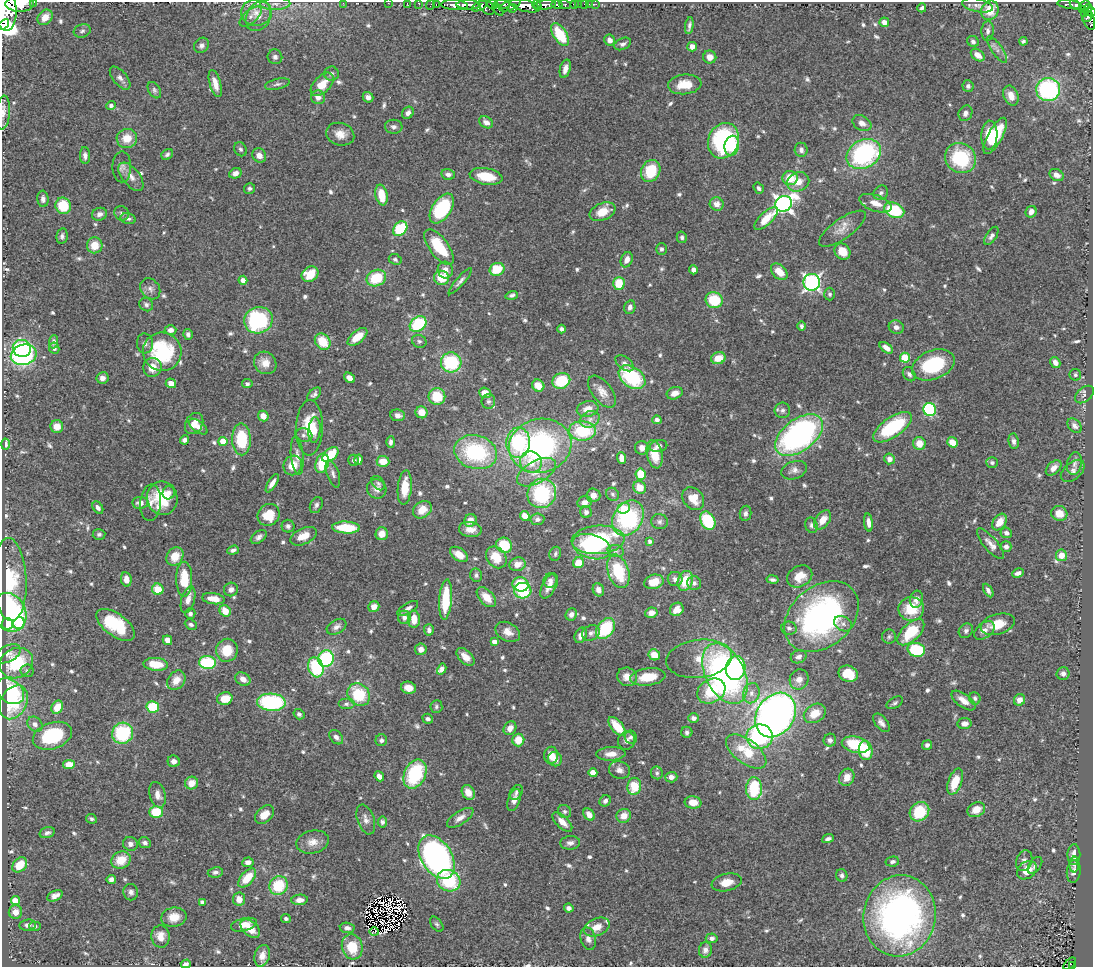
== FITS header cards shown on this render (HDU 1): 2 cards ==
NAXIS1  =                 1091
NAXIS2  =                  965

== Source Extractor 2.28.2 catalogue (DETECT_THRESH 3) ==
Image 1091 x 965 px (HDU 1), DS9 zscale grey, 1 PNG px = 1 image px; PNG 1095 x 969 px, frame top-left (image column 1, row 965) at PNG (2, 2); each listed source drawn as its Kron ellipse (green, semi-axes under 4 px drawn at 4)
Background 0.625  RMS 0.023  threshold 0.0695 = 3 sigma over >= 5 px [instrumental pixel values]
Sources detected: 710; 10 with non-positive FLUX_AUTO (blend fragments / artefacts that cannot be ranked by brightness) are neither listed nor drawn; of the other 700, the 500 brightest by FLUX_AUTO listed and drawn (200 fainter detections omitted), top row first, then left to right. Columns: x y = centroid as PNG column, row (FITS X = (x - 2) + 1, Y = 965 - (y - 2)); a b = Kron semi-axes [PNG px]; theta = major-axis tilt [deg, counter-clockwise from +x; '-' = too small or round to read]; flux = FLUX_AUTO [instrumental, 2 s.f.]
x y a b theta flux
34 2 3 2 - 35
343 3 2 2 - 71
388 3 2 2 - 8.4
407 3 2 2 - 7.7
419 3 3 3 - 25
19 4 14 7 -1 1700
275 4 15 6 2 9.4
502 4 8 3 -5 210
565 4 6 3 -21 97
575 4 4 3 - 33
579 4 2 2 - 8.4
584 4 2 2 - 7
589 4 2 2 - 4.7
596 4 3 2 - 4.7
1070 4 12 3 -8 190
431 5 5 2 - 22
436 5 3 2 - 17
455 5 13 5 -3 740
468 5 12 5 -1 920
493 5 5 4 - 310
510 5 11 5 22 460
537 5 5 3 - 360
545 5 11 4 7 720
557 5 6 4 -17 230
978 5 16 6 -12 7.8
1075 5 6 3 -38 170
1085 5 6 3 21 230
480 6 8 4 26 280
525 6 15 6 -14 1600
487 7 9 6 -47 240
513 8 4 4 - 140
922 8 4 4 - 3.7
1088 8 4 4 - 160
498 9 7 2 -50 76
5 10 21 11 -86 3300
990 10 10 8 65 30
1082 10 4 3 - 47
1091 12 4 3 - 150
256 13 15 13 -4 23
1084 14 4 3 - 29
259 16 16 12 60 21
45 17 8 6 48 11
251 17 13 6 41 8.5
1088 17 6 3 49 190
1089 21 9 5 -75 220
884 22 5 4 - 10
4 24 6 2 38 220
689 26 8 3 81 4.4
82 31 8 6 19 4.2
988 31 10 6 86 5.8
560 35 13 6 -57 69
610 40 5 5 - 9.3
973 41 6 5 - 4.9
1023 41 4 4 - 3.8
623 44 9 5 24 5.2
201 45 8 7 - 6.4
692 47 5 4 - 11
997 50 16 5 -55 7.6
978 55 8 5 -38 14
275 57 7 7 - 5.7
710 57 6 6 - 13
565 69 9 5 74 11
331 73 7 7 - 4.6
120 78 14 7 -50 8.2
215 84 14 5 -74 16
277 84 13 5 12 5.3
322 84 14 8 46 29
685 84 17 10 6 29
968 86 5 5 - 4.3
154 90 9 6 -59 4.1
1048 90 12 11 - 220
1011 96 10 7 -68 16
318 97 7 7 - 10
368 97 5 5 - 7.3
111 106 5 4 - 4.9
3 113 17 7 84 10
408 113 6 5 - 6.8
965 113 8 6 62 6.8
486 122 7 5 -30 8.8
862 123 10 7 -31 11
394 127 9 7 -7 6
340 134 14 11 -16 17
989 135 14 8 89 33
995 136 20 7 61 56
127 138 10 9 - 24
723 141 18 15 67 190
732 146 10 7 80 38
241 149 7 6 - 4.1
801 150 7 6 - 6.1
167 154 6 5 - 4.2
864 154 18 14 29 230
259 155 7 6 - 11
85 156 8 5 -87 6.1
961 158 16 14 -35 100
122 167 15 9 -90 9
651 171 11 9 64 58
235 173 6 5 - 9.1
448 174 7 5 -12 6.1
1057 175 7 5 -31 10
486 176 16 8 -10 38
131 177 17 8 -51 14
790 178 7 7 - 32
798 182 11 9 21 18
249 188 5 5 - 3.8
759 188 6 4 -55 4.9
881 193 8 7 - 5.3
382 195 10 6 -79 35
43 199 8 5 -86 5.9
875 203 17 8 -19 19
717 204 7 6 - 12
783 204 9 7 29 740
63 206 8 7 - 47
442 209 17 9 56 130
894 210 10 7 -23 89
603 212 13 8 22 26
1031 212 6 5 - 11
122 213 7 7 - 4.4
99 214 7 6 - 6.6
128 218 8 5 -14 4.9
766 218 15 6 43 28
400 229 8 6 49 80
842 229 28 10 35 18
62 236 8 5 80 4.4
991 236 10 5 57 5.6
682 237 6 5 - 3.7
95 245 8 8 - 25
439 247 21 9 -54 62
661 249 6 5 - 4.7
842 251 8 7 - 25
395 259 6 5 - 3.7
627 260 8 5 69 9.8
497 269 7 6 - 44
445 270 8 7 - 12
693 270 4 4 - 6.8
779 272 10 6 -45 21
310 274 9 7 33 36
376 278 10 8 25 57
442 278 7 7 - 35
243 280 4 4 - 12
460 281 17 4 49 5.9
812 282 8 8 - 400
619 283 6 5 - 40
150 289 11 9 -51 8.2
830 294 6 5 - 3.6
512 295 6 4 18 3.8
714 300 8 8 - 56
146 305 7 6 - 4.8
630 307 7 5 77 5.8
258 320 14 13 - 170
418 324 9 7 37 84
801 326 4 4 - 3.7
896 327 7 6 - 7.5
562 329 4 4 - 3.8
171 330 6 5 - 7.4
188 334 5 4 - 5
357 337 12 6 39 29
419 341 7 6 - 4
54 342 7 4 84 4.1
323 342 9 7 -52 39
145 343 10 8 -86 6.4
22 348 9 8 - 130
54 348 5 5 - 5.6
886 348 7 4 -36 11
162 352 19 19 - 130
24 355 13 10 14 240
718 358 7 6 - 25
905 358 5 5 - 73
451 362 10 10 - 100
1055 362 6 4 -58 7.9
265 363 12 10 -46 18
625 363 10 6 -38 6.7
933 365 22 14 22 110
152 367 9 9 - 19
909 374 8 5 -55 5.4
1075 375 6 5 - 4.4
632 377 15 10 -36 130
102 378 6 5 - 8.5
349 378 6 4 -36 10
561 381 9 7 26 61
171 383 5 4 - 12
247 384 5 4 - 3.7
538 386 6 5 - 22
602 392 19 10 -51 15
485 393 6 5 - 17
675 393 8 6 20 13
314 394 8 5 44 4.6
1084 395 11 7 41 5.1
437 397 8 8 - 44
488 401 7 7 - 4.1
588 409 11 7 15 17
930 409 7 6 - 130
782 410 8 7 - 5.6
421 412 6 6 - 19
398 415 7 5 -7 8.7
263 416 5 5 - 15
590 419 10 8 26 8.7
657 420 4 4 - 6.2
194 423 11 8 60 19
1075 426 8 6 -46 6.1
57 427 6 6 - 18
198 427 11 5 -37 9
892 427 22 10 34 110
309 428 28 13 89 50
315 430 13 6 84 14
582 431 13 9 -3 89
304 435 9 7 -8 5.7
799 435 27 16 37 470
241 439 16 9 -88 72
184 440 4 4 - 6.2
223 441 4 4 - 34
1014 441 8 5 -82 5.3
391 442 5 4 - 4.7
952 442 6 5 - 21
518 443 15 11 85 110
919 443 6 6 - 23
5 444 5 3 - 9
540 446 31 26 13 330
658 446 9 6 13 6.2
642 448 7 7 - 10
476 452 22 16 -16 150
655 454 14 7 -78 30
330 455 9 5 42 57
297 456 19 6 -85 9.9
621 458 6 4 -85 12
889 459 5 5 - 10
354 460 6 5 - 4.7
359 460 5 4 - 6.6
383 461 6 5 - 24
531 462 11 10 - 25
322 463 10 6 73 59
992 463 6 5 - 4.2
1074 464 11 7 79 7.6
293 465 10 9 - 25
1054 468 9 6 44 9.6
794 470 13 8 19 9
1073 471 14 8 40 8
537 472 21 11 29 26
333 474 14 6 -71 6.6
640 474 6 5 - 41
272 483 10 4 59 9.1
378 483 8 5 -46 3.7
640 487 7 6 - 22
405 488 17 7 85 32
377 489 10 9 - 11
169 493 6 6 - 7.4
542 493 15 14 - 140
613 494 7 6 - 3.7
593 495 7 7 - 11
162 498 17 15 -79 64
693 499 12 9 -48 24
585 502 7 6 - 10
140 503 8 6 2 11
150 503 18 10 86 14
316 505 8 6 64 4.6
98 507 7 4 -56 5.9
624 508 6 5 - 43
422 510 10 8 36 21
586 512 6 5 - 5.3
746 513 8 5 83 5.5
1059 513 8 7 - 19
269 515 11 10 - 36
525 516 5 4 - 17
628 518 19 14 56 190
537 519 7 6 - 5.6
470 520 6 6 - 12
823 520 11 7 53 21
708 521 10 7 -63 68
659 522 8 7 - 5.2
868 522 9 4 -84 8.1
999 522 9 6 56 22
811 525 8 6 -74 4.6
288 526 6 6 - 4.9
346 527 14 6 -3 57
470 529 11 7 -8 15
1006 533 6 5 - 6.8
99 534 6 5 - 3.6
382 534 6 6 - 17
303 536 14 8 24 21
259 537 9 5 35 5.7
598 540 26 14 4 140
650 541 4 4 - 4.6
990 544 19 6 -49 12
504 545 8 7 - 54
592 547 19 12 -16 120
1006 547 5 5 - 6
233 550 6 4 20 4.7
616 551 8 6 -15 4.3
459 554 10 6 -36 19
555 554 7 5 69 3.9
1061 555 6 5 - 16
175 557 10 8 55 24
496 557 12 9 -48 34
578 563 5 5 - 27
517 564 8 6 16 15
618 571 17 10 -72 80
1018 573 6 4 26 5.8
476 575 7 6 - 4.2
800 576 13 10 31 25
10 579 41 17 -87 70
126 579 7 5 -82 11
184 579 17 8 -90 48
675 579 7 7 - 7.3
550 580 7 6 - 6.8
773 580 6 3 -10 4.2
685 581 10 7 70 41
654 582 10 7 16 28
694 583 7 7 - 5.4
521 584 8 7 - 57
549 586 13 7 63 13
158 589 6 5 - 33
231 589 7 6 - 6.1
598 590 6 5 - 11
988 590 7 4 -59 5.1
523 591 9 8 - 68
486 597 12 7 -47 23
213 599 11 5 -8 17
446 599 20 6 86 70
916 599 8 6 75 11
188 600 14 6 75 12
374 607 6 5 - 15
408 608 12 5 31 7.1
677 609 7 6 - 14
911 609 12 12 - 47
225 611 6 5 - 23
9 612 20 16 -65 220
651 613 6 5 - 11
190 614 5 5 - 5.2
571 614 6 5 - 8
404 617 7 6 - 8
821 617 41 30 40 400
414 619 8 6 -89 21
19 623 6 5 - 49
7 624 6 5 - 68
191 624 6 5 - 3.8
843 624 9 7 -33 7.5
998 624 17 10 16 31
116 625 22 11 -36 80
336 627 10 7 30 7.2
789 628 8 6 -9 5.1
605 629 11 8 53 77
429 630 5 5 - 5.5
984 630 12 7 38 11
966 631 8 6 47 4.7
508 632 13 9 -28 15
911 632 17 8 44 63
591 633 9 7 23 6.4
581 635 8 5 66 11
889 637 7 7 - 3.7
167 640 5 4 - 10
494 642 4 4 - 10
421 649 6 5 - 11
227 650 11 10 - 34
916 650 9 7 -15 81
8 654 13 8 29 7.8
654 655 6 5 - 20
465 657 11 6 -44 13
799 657 8 6 25 5.9
326 659 8 7 - 140
699 659 33 19 7 40
16 663 17 14 28 83
207 663 8 6 -3 110
156 664 12 6 -4 38
316 667 10 7 -71 98
736 668 12 9 78 110
442 669 6 4 60 6.3
27 671 6 6 - 4
725 674 32 19 -64 480
848 674 10 8 -22 37
1063 674 6 6 - 6.3
627 677 10 9 - 17
648 677 18 8 8 33
243 679 8 6 -35 11
799 679 10 9 - 12
176 680 10 8 51 17
408 688 7 6 - 15
10 691 15 11 -38 120
711 691 15 11 30 87
751 693 10 8 76 10
359 694 12 10 -46 69
975 698 6 5 - 4.1
225 699 8 6 13 25
963 700 14 6 -36 15
1019 700 6 5 - 11
14 702 18 13 62 78
271 702 14 8 -4 150
895 703 9 5 29 4
346 704 8 5 0 4.3
57 707 7 5 59 26
153 707 6 5 - 53
436 707 6 6 - 3.9
815 713 12 9 32 27
299 714 5 5 - 3.9
775 715 24 18 56 1000
694 718 5 5 - 7.1
428 719 5 5 - 5
881 723 11 6 -50 7.5
35 724 8 7 - 6.8
964 724 7 5 6 8
617 726 11 5 -50 40
510 728 7 6 - 12
687 732 5 5 - 4.7
123 733 11 10 - 110
52 736 20 13 19 89
336 737 8 5 -48 5.6
631 737 6 6 - 4.1
760 737 13 12 - 170
381 740 6 6 - 4.9
518 740 6 6 - 27
830 740 6 6 - 6
626 741 9 8 - 8.2
856 745 14 8 -13 72
927 745 5 5 - 5.2
866 750 9 7 -83 44
746 752 23 12 -37 66
611 754 14 6 3 14
551 755 8 7 - 14
555 759 7 7 - 13
174 761 6 6 - 8.6
69 764 6 4 9 21
619 770 11 8 -18 9
593 773 4 4 - 35
657 773 6 6 - 3.8
415 774 15 10 65 110
379 776 5 4 - 8.1
671 777 6 5 - 7.8
847 777 9 7 65 16
955 781 14 6 70 34
192 783 6 6 - 16
634 786 8 7 - 43
754 789 11 8 88 81
468 792 8 6 -61 16
516 792 8 6 56 4.5
158 795 13 8 -74 11
514 800 11 6 71 10
605 801 6 5 - 4.6
693 802 8 6 -5 20
976 810 9 7 27 19
564 811 7 6 - 4.1
156 812 6 6 - 45
919 812 10 9 - 60
589 814 7 5 -54 11
264 815 11 7 42 18
624 816 7 7 - 17
460 818 15 6 33 10
91 819 5 4 - 3.6
366 820 15 8 -70 10
382 822 5 4 - 4.2
562 822 12 6 -44 15
47 833 8 5 15 5.2
828 839 6 4 19 5.5
313 842 16 11 12 16
145 843 6 5 - 4.9
570 843 10 7 5 7.3
130 844 7 7 - 6.8
1074 855 10 6 89 11
437 857 24 15 -57 580
121 860 10 8 28 31
1024 861 10 8 72 7.4
248 862 6 5 - 8.9
892 862 7 5 10 4.4
1074 864 8 5 88 4.2
20 865 8 6 46 29
1035 865 9 5 53 5
1027 870 10 8 38 23
1074 871 11 7 83 7
215 872 8 5 9 5
842 875 6 5 - 4
247 878 11 6 48 34
111 879 5 4 - 5.8
449 881 12 10 -27 88
727 882 15 8 13 22
278 886 10 9 - 58
131 892 8 7 - 6.3
55 896 8 5 27 9.1
239 899 6 6 - 15
300 900 8 5 4 11
15 901 4 4 - 34
203 902 4 4 - 10
569 908 5 4 - 5.3
15 912 7 6 - 13
900 916 41 36 80 530
174 917 13 9 9 23
286 919 5 4 - 4.5
437 924 8 5 -52 3.8
28 925 8 5 6 6.6
244 925 13 6 14 15
35 926 6 4 0 4.1
597 927 13 8 24 18
347 928 7 5 -8 5.3
250 929 11 7 -40 20
374 932 4 3 - 5.6
161 936 11 9 -86 16
712 938 6 5 - 5.1
588 939 11 7 -76 8.4
352 947 13 10 -74 44
705 950 8 6 79 6.9
262 956 11 7 73 13
186 964 5 4 - 4.4
1070 964 8 3 45 36
1072 965 3 3 - 22
At the frame edge (FLAGS 8, measured only in part): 12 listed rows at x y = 34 2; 343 3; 388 3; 407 3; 419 3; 19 4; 5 10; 1091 12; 4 24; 3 113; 186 964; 1072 965
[200 fainter detections neither listed nor drawn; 10 non-positive-flux detections neither listed nor drawn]